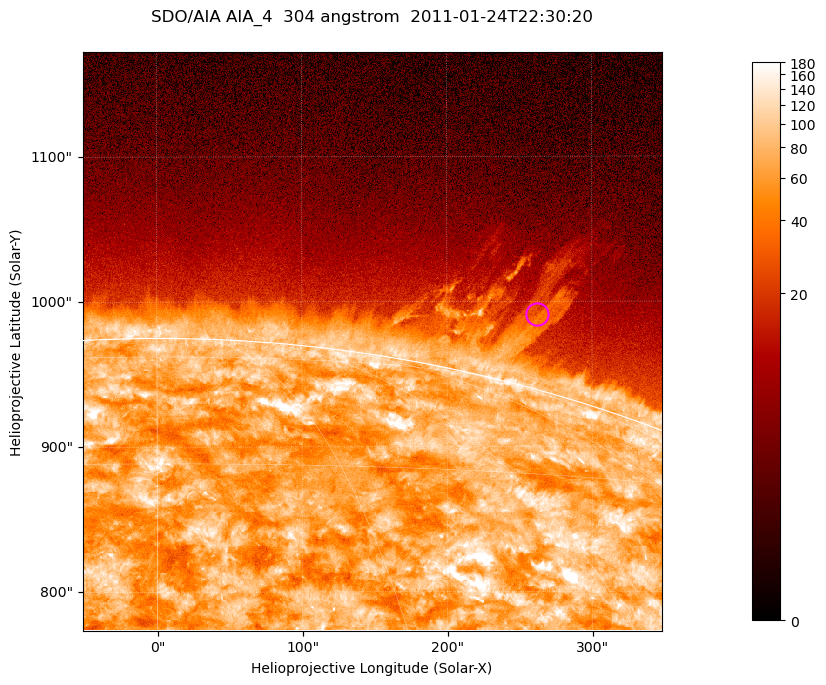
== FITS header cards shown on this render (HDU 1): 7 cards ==
TELESCOP= 'SDO/AIA '           / For AIA: SDO/AIA
INSTRUME= 'AIA_4   '           / For AIA: AIA_ATA1, AIA_ATA2, AIA_ATA3 or AIA_AT
WAVELNTH=                  304 / [angstrom] Wavelength
WAVEUNIT= 'angstrom'           / Wavelength unit: angstrom
DATE-OBS= '2011-01-24T22:30:20.124' / [ISO] Date when observation started; ISO 8
CTYPE1  = 'HPLN-TAN'           / CTYPE1; Typically HPLN
CTYPE2  = 'HPLT-TAN'           / CTYPE2; Typically HPLT

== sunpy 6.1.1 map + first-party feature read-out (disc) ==
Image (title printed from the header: SDO/AIA AIA_4  304 angstrom  2011-01-24T22:30:20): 665 x 665 px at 0.6 arcsec/px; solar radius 975 arcsec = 1625 px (partial field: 2.4% of the solar disc is inside the frame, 46% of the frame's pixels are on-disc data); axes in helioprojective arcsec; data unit not stated in the header (colour bar unlabelled)
Orientation: roll -0.132 deg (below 1 deg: not rotated)
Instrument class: DISC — disc imager (sunpy class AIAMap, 304 A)
Bright regions (active regions / flare kernels): reference = the on-disc median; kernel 5 px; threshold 5 sigma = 126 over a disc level ~72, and >= 1.15x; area >= 442 px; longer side >= 8 px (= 4.8 arcsec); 0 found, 0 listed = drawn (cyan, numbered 1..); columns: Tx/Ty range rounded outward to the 2 arcsec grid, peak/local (2 s.f.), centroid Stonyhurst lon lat
Off-limb structures (1.02-1.3 R_sun): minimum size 221 px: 4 found; the strongest spans PA ~345 deg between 1.02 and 1.12 R_sun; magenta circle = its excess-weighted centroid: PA ~345 deg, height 1.05 R_sun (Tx ~262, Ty ~992 arcsec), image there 2.3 x the reference